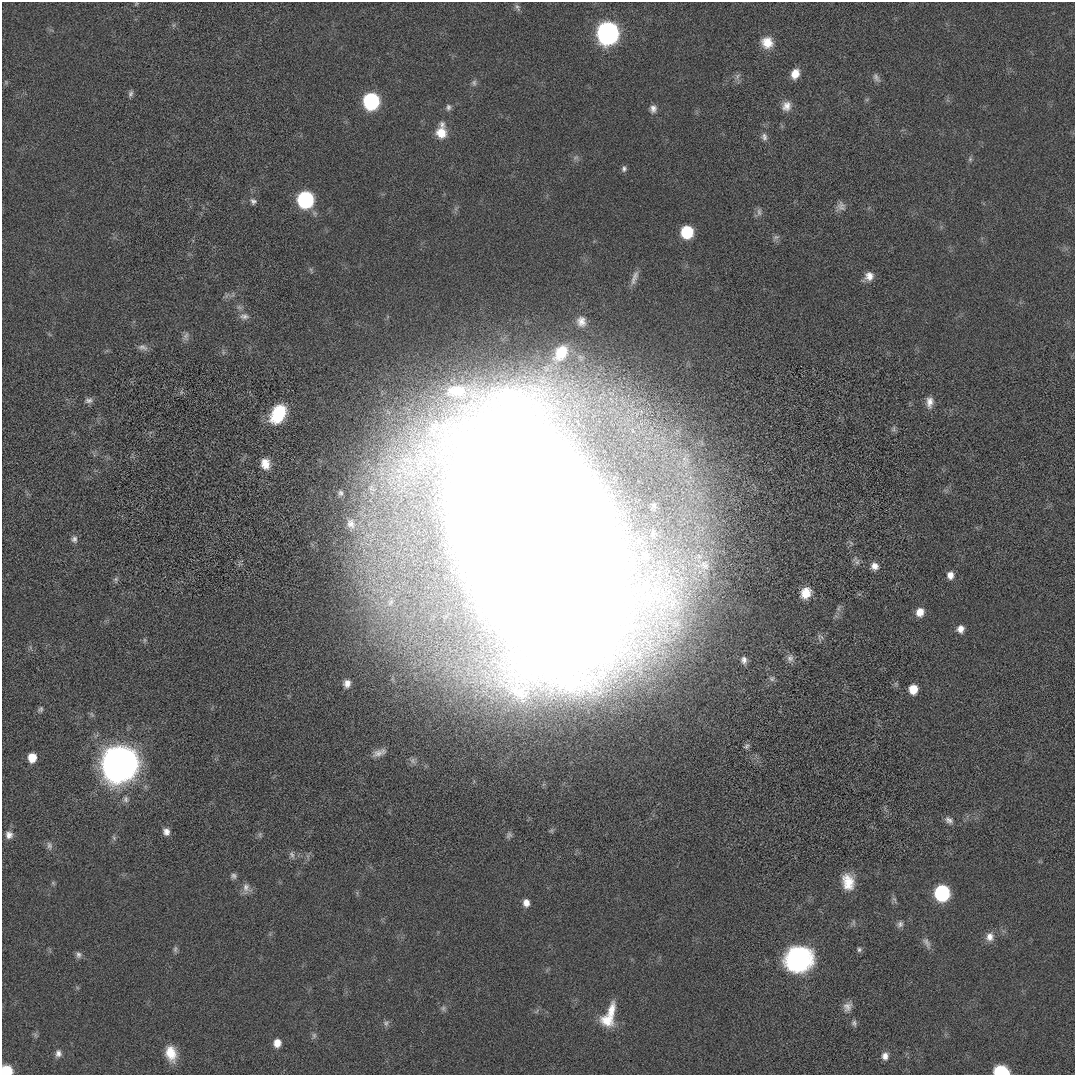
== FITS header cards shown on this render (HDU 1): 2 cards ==
NAXIS1  =                 1073 / length of original image axis
NAXIS2  =                 1073 / length of original image axis

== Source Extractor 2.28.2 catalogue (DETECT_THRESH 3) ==
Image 1073 x 1073 px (HDU 1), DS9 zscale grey, 1 PNG px = 1 image px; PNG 1077 x 1077 px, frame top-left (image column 1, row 1073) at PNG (2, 2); no overlay
Background 7.89e-05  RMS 0.0026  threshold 0.00789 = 3 sigma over >= 5 px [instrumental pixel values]
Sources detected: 100; all 100 listed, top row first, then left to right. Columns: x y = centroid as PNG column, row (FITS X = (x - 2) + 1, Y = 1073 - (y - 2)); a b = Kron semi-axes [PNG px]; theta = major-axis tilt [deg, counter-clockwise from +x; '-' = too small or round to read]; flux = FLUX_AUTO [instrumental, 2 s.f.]
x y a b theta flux
136 4 6 4 20 0.22
517 7 11 5 -62 0.5
608 33 10 9 - 200
767 42 13 13 - 2.8
795 74 10 8 65 2.3
738 76 10 5 67 0.59
876 77 12 7 -60 0.7
474 83 8 7 - 0.5
131 93 8 5 67 0.47
371 101 9 8 - 47
786 106 13 11 65 1.6
448 107 9 7 -86 0.54
653 109 9 8 - 0.87
442 124 9 8 - 0.72
441 133 12 11 - 2.9
764 137 11 7 -82 0.76
970 159 7 5 46 0.33
624 169 7 6 - 0.51
305 200 9 8 - 49
253 201 9 7 -29 0.6
841 206 13 10 -62 1
759 212 12 6 -89 0.66
687 232 9 8 - 13
776 237 9 6 0 0.51
635 276 15 9 71 1.2
869 276 11 10 - 1.5
244 316 14 8 -3 0.99
581 321 14 12 -82 1.7
186 336 13 6 79 0.75
143 347 14 8 -13 0.86
223 352 7 4 -72 0.29
561 353 26 16 56 7.2
456 391 28 14 4 4.7
89 400 11 7 10 0.69
929 402 14 8 85 1.4
278 414 20 13 59 7.9
893 429 9 5 68 0.41
265 464 12 10 -75 2.4
340 493 8 6 -73 0.46
351 524 17 13 -75 2.3
536 538 160 79 -70 4000
74 539 9 8 - 0.65
857 562 9 6 74 0.6
704 565 17 14 -51 3
874 566 9 9 - 1.2
950 575 8 7 - 1.2
116 579 8 6 -72 0.41
662 590 7 7 - 1
806 593 12 10 62 3
920 612 10 9 - 1.8
960 629 8 7 - 1.3
820 637 11 8 -85 0.67
144 640 6 4 -90 0.28
790 658 11 9 84 0.82
744 660 9 7 -89 0.71
772 679 8 7 - 0.48
347 683 8 7 - 1.1
913 689 8 7 - 3.2
40 709 8 6 46 0.42
92 714 8 3 -45 0.26
747 746 9 7 44 0.47
379 753 18 7 22 1.3
32 758 8 7 - 3.1
120 763 12 11 - 1500
126 799 9 7 -89 0.66
949 820 12 8 -34 0.8
166 832 9 8 - 1
260 834 7 5 80 0.36
9 835 9 9 - 1
509 835 9 7 59 0.52
114 838 6 5 - 0.33
49 845 12 7 -76 0.68
292 855 10 6 -56 0.62
233 876 8 7 - 0.54
848 882 18 12 -76 3.6
53 883 6 5 - 0.26
246 887 14 10 -53 1.2
942 893 10 8 87 34
894 900 11 4 -63 0.42
526 903 8 6 -86 1.3
900 924 8 8 - 0.61
990 937 12 10 88 1.4
927 943 17 7 -62 0.9
175 949 9 5 89 0.44
859 950 6 6 - 0.38
79 955 9 7 -87 0.61
799 959 26 23 20 24
847 1007 13 10 64 1.2
443 1008 8 6 -77 0.47
611 1010 24 10 79 2.9
607 1020 18 15 -21 3.6
386 1023 9 7 2 0.57
854 1023 8 6 -79 0.5
314 1035 8 6 76 0.45
277 1043 8 7 - 1.9
58 1053 9 8 - 0.82
171 1053 18 12 -77 3.6
885 1056 9 8 - 1.1
6 1070 8 8 - 5
1001 1071 13 8 -6 6
At the frame edge (FLAGS 8, measured only in part): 2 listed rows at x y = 6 1070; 1001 1071